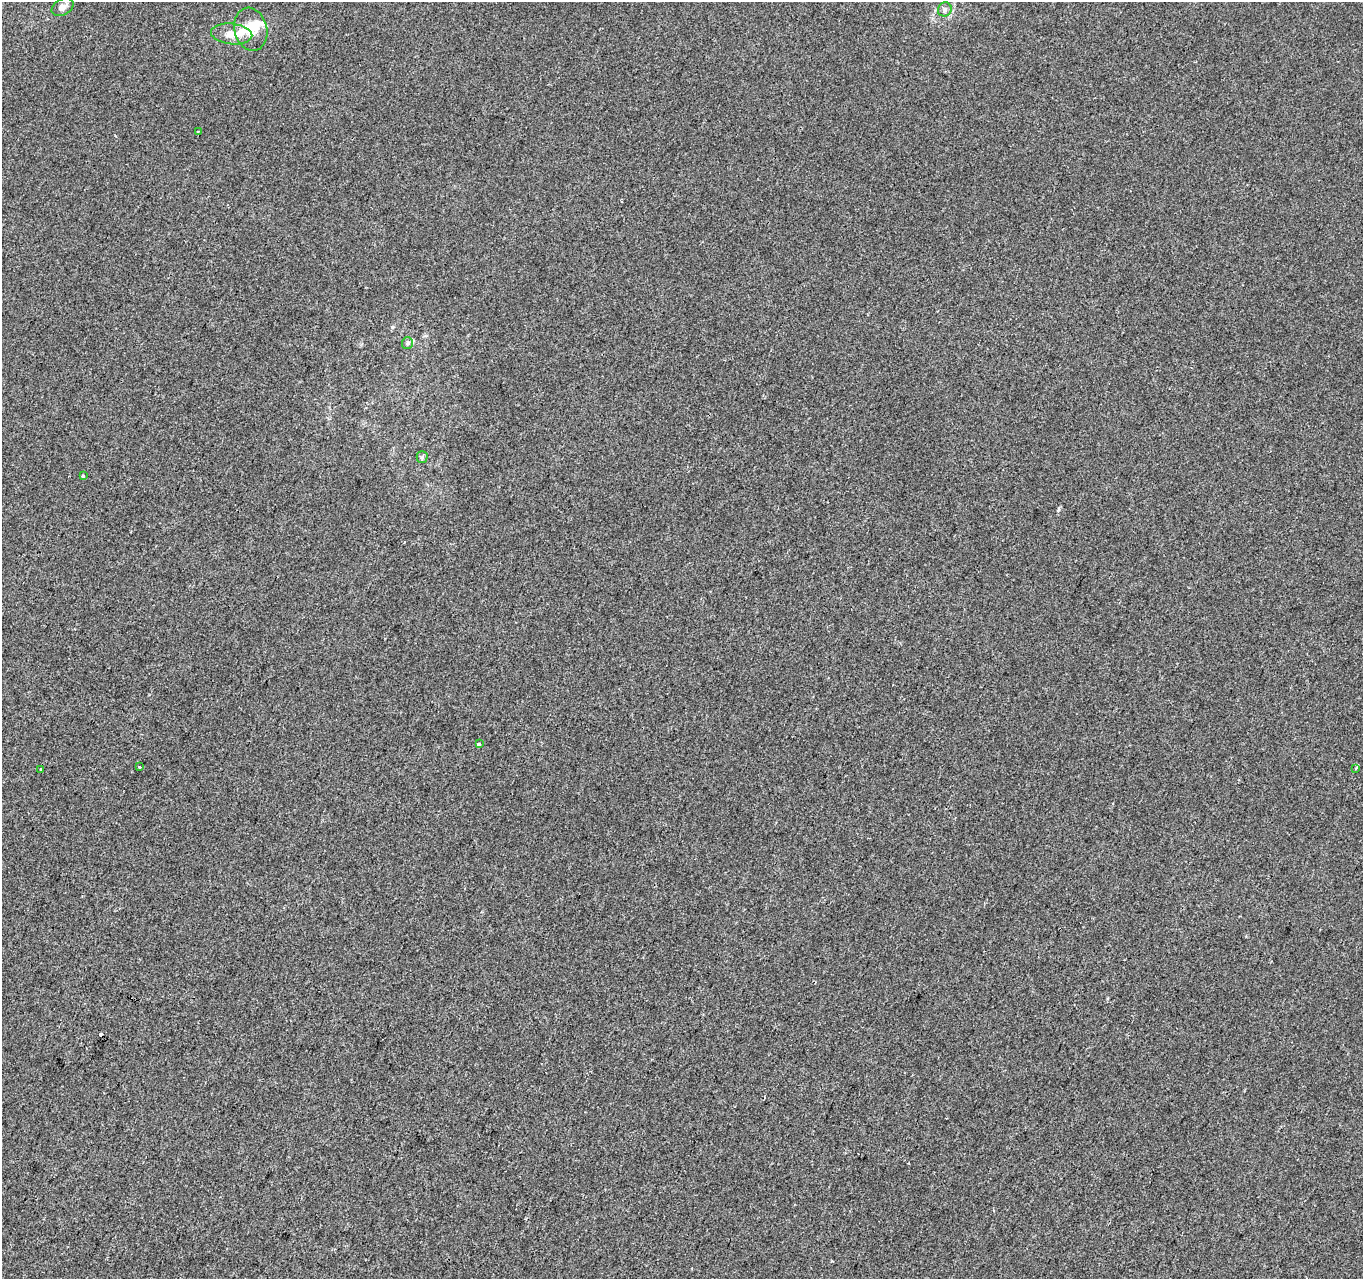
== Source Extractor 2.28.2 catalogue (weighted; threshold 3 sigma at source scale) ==
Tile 7 of 4 x 4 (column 3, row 2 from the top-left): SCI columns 2731-4091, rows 2833-4109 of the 5453 x 5600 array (HDU 1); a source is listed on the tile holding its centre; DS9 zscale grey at full resolution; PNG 1365 x 1281 px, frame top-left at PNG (2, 2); each listed source drawn as its Kron ellipse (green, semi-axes under 4 px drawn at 4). Shown black and unused: <1% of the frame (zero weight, under 2 of 3 exposures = <1% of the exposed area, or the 3 px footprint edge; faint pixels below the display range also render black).
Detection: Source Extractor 2.28.2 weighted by HDU 2 'WHT'; one run over the whole footprint, this tile lists its part. Background 3.38e-04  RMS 0.0042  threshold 0.0188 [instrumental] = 3 sigma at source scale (4.5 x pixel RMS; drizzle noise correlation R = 1.50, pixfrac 1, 0.0396/0.0396 arcsec/px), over >= 5 px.
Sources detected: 16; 1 inside a brighter object's white glare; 2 cosmic-ray / hot-pixel residue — neither listed nor drawn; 1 inside a brighter listed object's ellipse — not listed separately; the other 12 listed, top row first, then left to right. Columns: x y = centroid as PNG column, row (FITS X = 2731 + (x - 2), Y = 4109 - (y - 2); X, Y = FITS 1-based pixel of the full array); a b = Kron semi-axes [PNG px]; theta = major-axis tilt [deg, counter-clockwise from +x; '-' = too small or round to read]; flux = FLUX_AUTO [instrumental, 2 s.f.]
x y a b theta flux
62 7 12 8 30 2.3
945 9 7 6 - 1.2
251 29 22 16 -77 8.1
232 34 21 10 -6 5.4
198 132 3 3 - 0.46
407 343 6 5 - 0.85
422 457 5 5 - 0.71
83 476 3 3 - 1
479 744 3 2 - 0.54
140 767 3 2 - 0.58
1356 768 3 3 - 0.9
41 769 3 2 - 0.61
Unlisted compact peaks at least as high as the median listed source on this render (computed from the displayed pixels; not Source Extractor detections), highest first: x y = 1058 510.